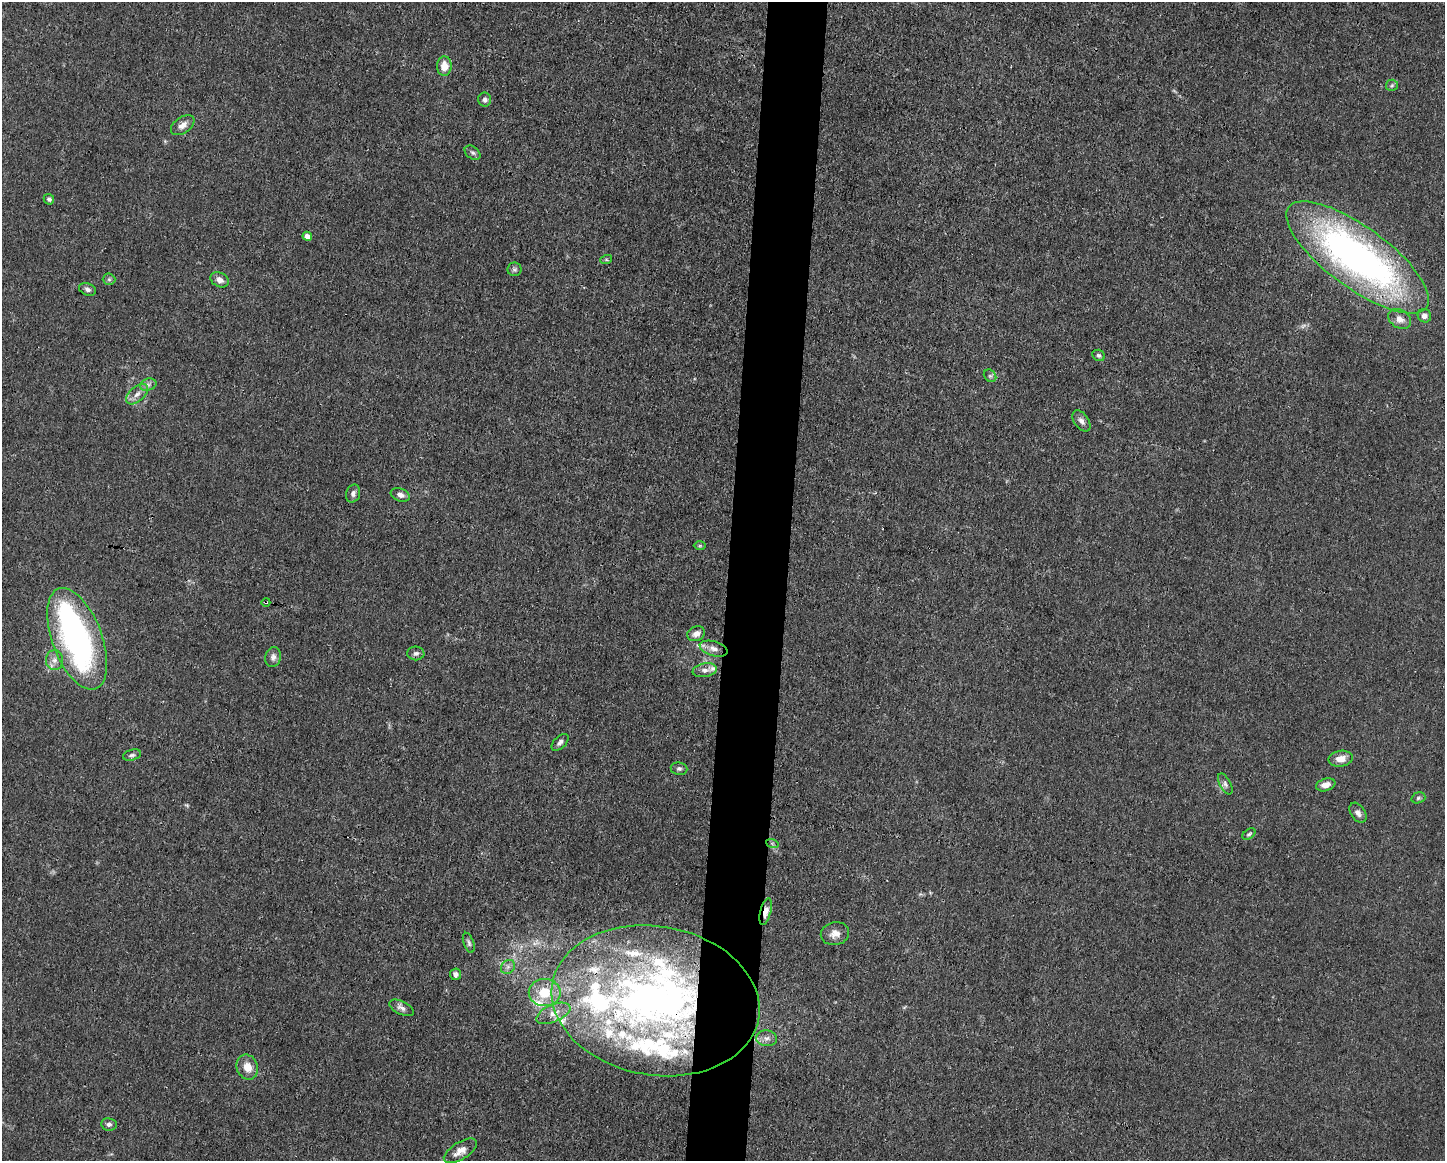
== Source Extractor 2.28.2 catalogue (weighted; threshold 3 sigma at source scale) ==
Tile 8 of 3 x 4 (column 2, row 3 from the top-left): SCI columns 1554-2996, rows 1159-2317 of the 4661 x 4634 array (HDU 1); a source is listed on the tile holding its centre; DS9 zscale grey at full resolution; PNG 1447 x 1163 px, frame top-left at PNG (2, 2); each listed source drawn as its Kron ellipse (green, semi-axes under 4 px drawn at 4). Shown black and unused: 4% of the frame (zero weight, under 3 of 4 exposures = <1% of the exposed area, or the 3 px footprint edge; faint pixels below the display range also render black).
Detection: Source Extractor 2.28.2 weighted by HDU 2 'WHT'; one run over the whole footprint, this tile lists its part. Background 0.0161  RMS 0.0025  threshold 0.0115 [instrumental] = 3 sigma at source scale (4.5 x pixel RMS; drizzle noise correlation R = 1.50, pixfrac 1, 0.05/0.05 arcsec/px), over >= 5 px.
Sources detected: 66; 3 inside a brighter object's white glare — neither listed nor drawn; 9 inside a brighter listed object's ellipse — not listed separately; the other 54 listed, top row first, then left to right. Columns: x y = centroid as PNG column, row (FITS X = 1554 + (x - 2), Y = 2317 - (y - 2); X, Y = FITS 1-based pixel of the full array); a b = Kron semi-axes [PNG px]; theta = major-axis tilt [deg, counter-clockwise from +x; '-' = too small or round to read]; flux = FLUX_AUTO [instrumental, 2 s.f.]
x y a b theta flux
444 66 10 7 87 2.9
1392 85 6 5 - 0.53
485 100 7 6 - 0.87
183 125 13 8 34 1.7
472 153 9 6 -38 0.69
49 199 5 5 - 0.6
307 236 4 4 - 1.9
1358 257 85 30 -36 120
606 260 6 4 18 0.34
514 269 7 7 - 0.58
109 279 6 6 - 0.51
220 280 9 7 -28 1.7
88 289 9 6 -19 0.77
1424 316 7 6 - 1.3
1400 319 12 9 -32 2
1099 355 6 5 - 0.57
990 376 7 5 -44 0.52
148 385 8 6 16 0.8
137 394 13 7 41 1.7
1081 421 12 7 -54 1.3
353 494 9 7 74 1
400 495 10 6 -21 1.3
700 546 6 4 1 0.35
266 602 4 3 - 0.26
696 634 9 7 21 1.5
77 639 53 25 -69 75
714 649 14 7 -16 1.9
416 653 8 7 - 0.79
273 657 10 7 77 1.1
54 660 10 8 89 1.5
705 670 12 6 9 1.3
560 742 10 6 44 0.88
132 755 9 5 15 0.65
1341 759 12 8 9 2.7
679 769 8 6 -8 0.62
1225 784 11 5 -63 0.84
1326 785 10 6 18 1.9
1418 798 7 5 17 0.49
1358 813 11 7 -57 1.1
1249 834 7 4 37 0.47
772 843 6 4 -19 0.41
766 912 14 5 76 2.1
835 934 14 11 11 2.2
469 943 10 5 -70 0.67
508 967 8 6 45 0.95
455 974 6 5 - 1
545 993 16 13 -1 6.7
655 1001 104 74 -10 160
401 1008 13 6 -26 1.1
553 1013 18 8 23 2.5
767 1038 10 8 -3 1.3
247 1067 13 10 -67 3.2
109 1124 8 6 -10 0.81
460 1151 18 8 32 2.5
Overlapping masked pixels (flux is a lower limit): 4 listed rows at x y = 1358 257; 266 602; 766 912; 655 1001